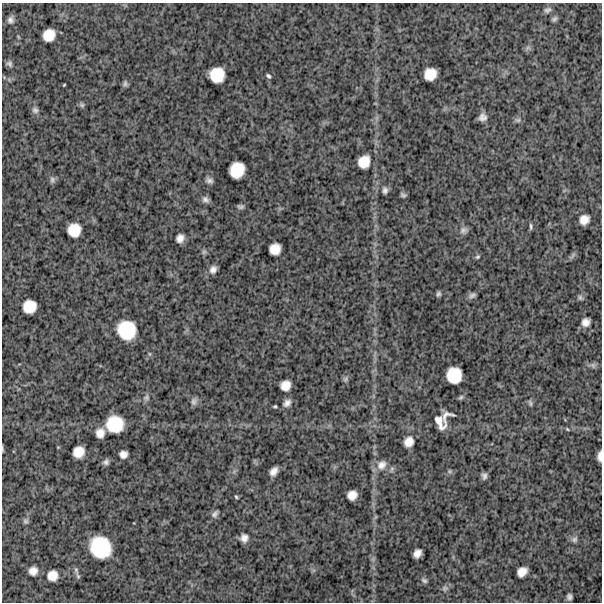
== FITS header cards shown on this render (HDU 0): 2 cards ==
NAXIS1  =                  600
NAXIS2  =                  600

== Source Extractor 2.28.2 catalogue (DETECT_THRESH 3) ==
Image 600 x 600 px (HDU 0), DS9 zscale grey, 1 PNG px = 1 image px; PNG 604 x 604 px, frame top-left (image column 1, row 600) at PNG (2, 3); no overlay
Background 1290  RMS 300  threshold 913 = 3 sigma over >= 5 px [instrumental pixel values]
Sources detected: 79; all 79 listed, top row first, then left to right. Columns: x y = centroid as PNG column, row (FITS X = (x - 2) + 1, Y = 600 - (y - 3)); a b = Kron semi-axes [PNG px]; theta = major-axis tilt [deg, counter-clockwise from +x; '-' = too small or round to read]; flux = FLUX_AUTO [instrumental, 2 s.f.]
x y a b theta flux
547 10 9 6 20 64000
554 19 8 5 44 48000
11 20 7 6 - 73000
49 35 11 10 - 300000
528 48 8 5 30 51000
9 64 8 6 -41 56000
430 74 12 10 38 310000
217 75 13 13 - 450000
268 76 6 4 -51 40000
125 84 7 6 - 49000
64 85 3 2 - 18000
82 105 8 6 -33 40000
35 110 9 8 - 69000
482 117 9 8 - 110000
518 120 8 6 -14 53000
364 162 12 10 62 300000
237 170 14 13 - 440000
52 180 10 7 -88 60000
209 180 8 6 -16 76000
385 190 8 6 -86 66000
403 195 5 4 - 41000
205 200 9 7 -37 82000
240 206 8 5 -7 50000
584 220 9 8 - 180000
531 226 7 3 -89 38000
74 230 12 12 - 350000
463 230 11 9 13 86000
180 238 8 7 - 130000
275 249 10 10 - 240000
204 252 8 6 14 45000
573 255 11 4 50 48000
477 257 6 5 - 35000
213 269 9 7 62 110000
438 294 5 4 - 45000
472 295 9 5 31 66000
580 298 8 6 -55 49000
29 306 12 11 - 340000
586 322 10 9 - 130000
127 330 17 16 - 750000
593 365 9 7 -56 56000
454 375 14 13 - 480000
345 379 8 6 53 48000
285 385 9 9 - 210000
146 397 9 7 48 69000
461 397 6 5 - 38000
194 401 10 8 70 78000
287 403 11 8 42 100000
530 403 8 5 -71 41000
275 406 4 3 - 26000
446 416 14 8 29 140000
440 423 14 7 -58 210000
115 424 15 15 - 630000
567 429 5 3 - 20000
100 433 9 8 - 170000
409 442 10 9 - 180000
2 449 6 2 -79 23000
78 452 10 10 - 260000
123 454 7 7 - 120000
600 456 9 4 87 100000
106 462 7 6 - 64000
382 465 16 12 45 220000
274 471 9 6 55 130000
450 471 7 5 -20 36000
484 476 7 5 -85 67000
352 495 9 8 - 180000
236 497 5 3 - 26000
215 514 9 6 50 64000
25 521 7 7 - 49000
244 538 9 8 - 120000
574 539 9 7 41 68000
100 547 20 18 -49 990000
417 553 8 7 - 140000
33 571 9 9 - 150000
522 572 10 8 42 180000
52 576 11 10 - 220000
78 576 14 5 -71 56000
424 580 9 5 -32 48000
445 588 9 8 - 67000
569 597 6 5 - 62000
At the frame edge (FLAGS 8, measured only in part): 2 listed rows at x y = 2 449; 600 456